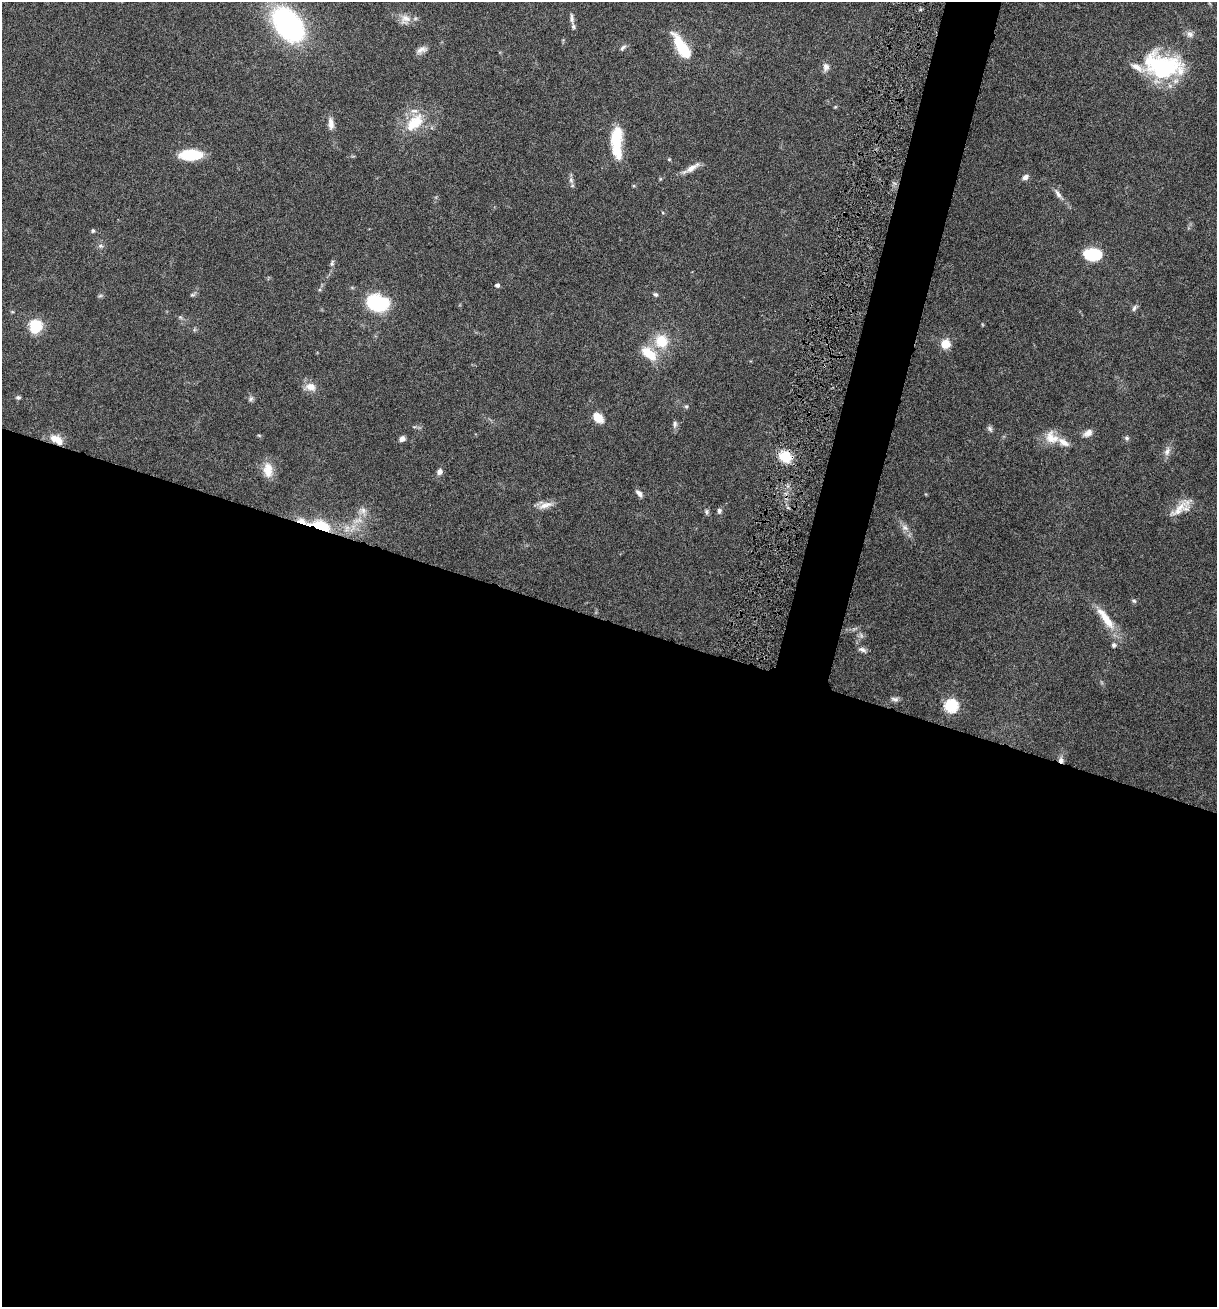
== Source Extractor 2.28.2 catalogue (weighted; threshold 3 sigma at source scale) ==
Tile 14 of 4 x 4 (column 2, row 4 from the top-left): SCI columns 1402-2616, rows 10-1314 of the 5307 x 5252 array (HDU 1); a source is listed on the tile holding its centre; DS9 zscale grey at full resolution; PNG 1219 x 1309 px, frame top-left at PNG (2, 2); no overlay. Shown black and unused: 55% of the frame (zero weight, under 5 of 9 exposures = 3% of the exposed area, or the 3 px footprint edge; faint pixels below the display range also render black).
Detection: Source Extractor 2.28.2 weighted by HDU 2 'WHT'; one run over the whole footprint, this tile lists its part. Background 0.0462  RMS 0.0032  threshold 0.013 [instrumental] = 3 sigma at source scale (4.09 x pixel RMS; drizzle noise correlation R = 1.36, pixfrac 0.8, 0.05/0.05 arcsec/px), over >= 5 px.
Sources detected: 77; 2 too faint to see at this stretch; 2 inside a brighter object's white glare — not listed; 6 inside a brighter listed object's ellipse — not listed separately; the other 67 listed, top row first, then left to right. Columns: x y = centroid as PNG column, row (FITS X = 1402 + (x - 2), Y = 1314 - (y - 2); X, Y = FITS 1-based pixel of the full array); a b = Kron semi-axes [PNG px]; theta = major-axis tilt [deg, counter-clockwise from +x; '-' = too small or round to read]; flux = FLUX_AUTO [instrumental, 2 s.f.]
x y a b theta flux
571 18 13 6 -88 1.2
405 19 15 14 - 2.8
288 25 33 21 -52 60
1190 34 10 8 -38 1.3
623 48 10 5 43 0.76
683 48 26 9 -58 15
421 50 14 8 22 1.6
826 67 11 8 88 1.5
1164 68 42 30 -3 29
835 107 5 4 - 0.32
415 123 29 16 44 9.1
331 124 16 7 -83 1.8
617 138 28 15 83 8.4
190 155 20 9 0 13
669 159 4 4 - 0.28
691 168 26 6 31 2.5
1025 177 8 6 36 1.1
660 179 6 4 72 0.33
571 180 8 6 -89 0.95
1058 194 14 6 -55 1.4
93 231 5 4 - 0.55
100 246 7 5 -19 0.71
1092 254 18 12 -2 11
332 263 10 5 72 0.72
497 285 4 4 - 0.92
655 294 6 5 - 0.64
192 295 6 4 0 0.48
100 296 7 4 19 0.45
377 303 17 12 -15 26
1134 308 9 5 66 0.81
180 317 6 4 -18 0.46
35 326 16 15 - 6.9
661 341 17 16 - 7.4
945 344 5 5 - 12
649 354 24 12 -40 6.4
310 387 15 10 -13 2.8
18 397 6 5 - 0.57
251 399 7 6 - 0.71
686 406 5 5 - 0.45
598 418 12 8 -47 4
675 424 9 5 85 0.86
990 429 9 6 -62 0.74
1088 433 13 8 31 1.7
259 435 6 3 -19 0.32
1051 437 21 16 -37 4.8
1127 438 7 5 -34 0.64
56 439 18 9 -32 3.8
402 439 6 5 - 1.4
1167 451 13 8 68 1.7
785 457 9 8 - 11
268 470 19 11 -87 4.1
439 472 7 6 - 1.3
639 493 10 6 -49 1.2
545 505 20 8 15 2.5
1179 509 40 9 42 4.4
363 510 11 8 -20 1.6
719 511 7 5 86 0.77
706 512 7 5 -88 0.63
320 525 24 11 -16 11
905 528 11 7 -32 1.5
1134 601 6 5 - 0.51
1107 620 33 10 -55 6.5
1114 645 5 5 - 0.79
862 650 11 6 -20 1.1
895 699 11 6 -7 0.9
951 706 7 6 - 35
1061 760 8 6 -66 1.2
Overlapping masked pixels (flux is a lower limit): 3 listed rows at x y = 56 439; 320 525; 1061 760